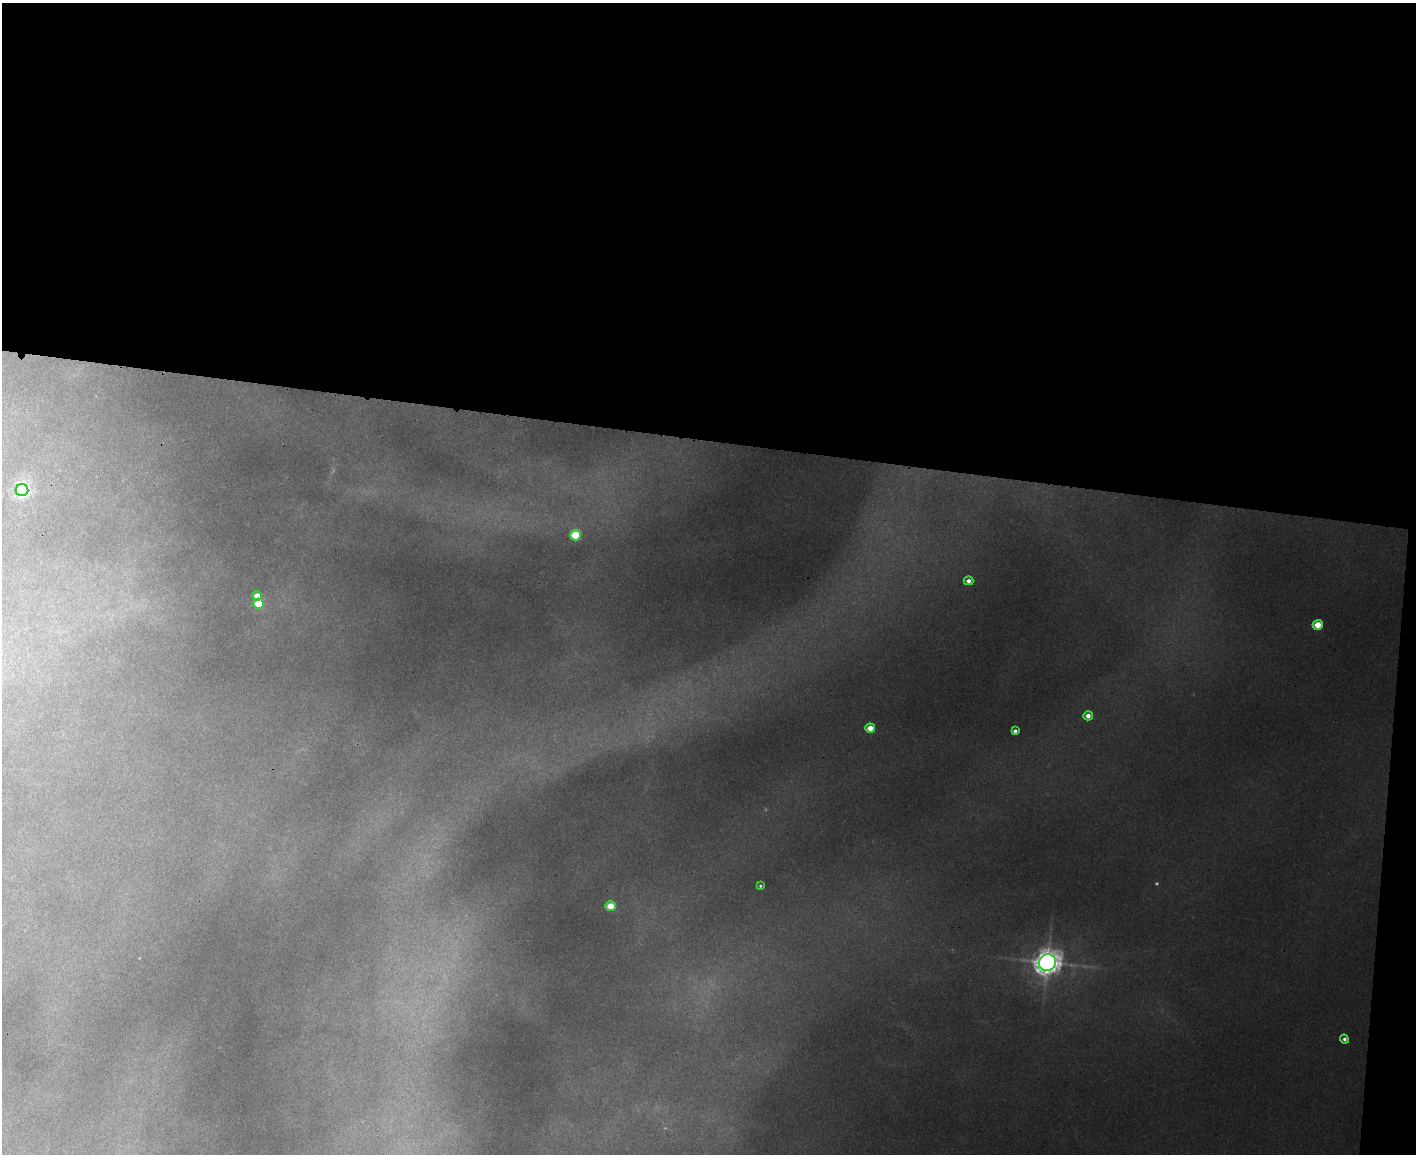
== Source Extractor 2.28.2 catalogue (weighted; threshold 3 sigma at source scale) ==
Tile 3 of 3 x 4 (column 3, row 1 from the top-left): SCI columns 3117-4530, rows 3471-4622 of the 4707 x 4636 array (HDU 1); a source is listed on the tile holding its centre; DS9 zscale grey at full resolution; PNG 1418 x 1156 px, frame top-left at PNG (2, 3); each listed source drawn as its Kron ellipse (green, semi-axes under 4 px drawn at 4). Shown black and unused: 39% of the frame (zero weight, under 3 of 4 exposures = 6% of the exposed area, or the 3 px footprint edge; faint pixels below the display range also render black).
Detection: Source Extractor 2.28.2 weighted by HDU 2 'WHT'; one run over the whole footprint, this tile lists its part. Background 0.0941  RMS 0.008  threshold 0.0361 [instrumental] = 3 sigma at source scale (4.5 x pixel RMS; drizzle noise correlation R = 1.50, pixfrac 1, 0.05/0.05 arcsec/px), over >= 5 px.
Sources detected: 14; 1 too faint to see at this stretch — neither listed nor drawn; the other 13 listed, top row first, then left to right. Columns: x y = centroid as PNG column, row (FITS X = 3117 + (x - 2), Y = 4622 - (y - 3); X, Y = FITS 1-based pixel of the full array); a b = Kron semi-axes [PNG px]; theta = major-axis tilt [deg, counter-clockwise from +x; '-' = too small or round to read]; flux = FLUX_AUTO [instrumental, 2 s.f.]
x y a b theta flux
22 490 6 6 - 240
575 535 5 5 - 44
968 581 5 4 - 4.3
257 596 5 4 - 11
259 604 5 5 - 35
1318 625 5 5 - 19
1088 716 4 4 - 5.1
870 728 5 4 - 11
1015 731 4 4 - 2.7
760 886 4 3 - 1.3
610 906 5 4 - 22
1047 963 9 8 - 1000
1344 1039 4 4 - 2.4